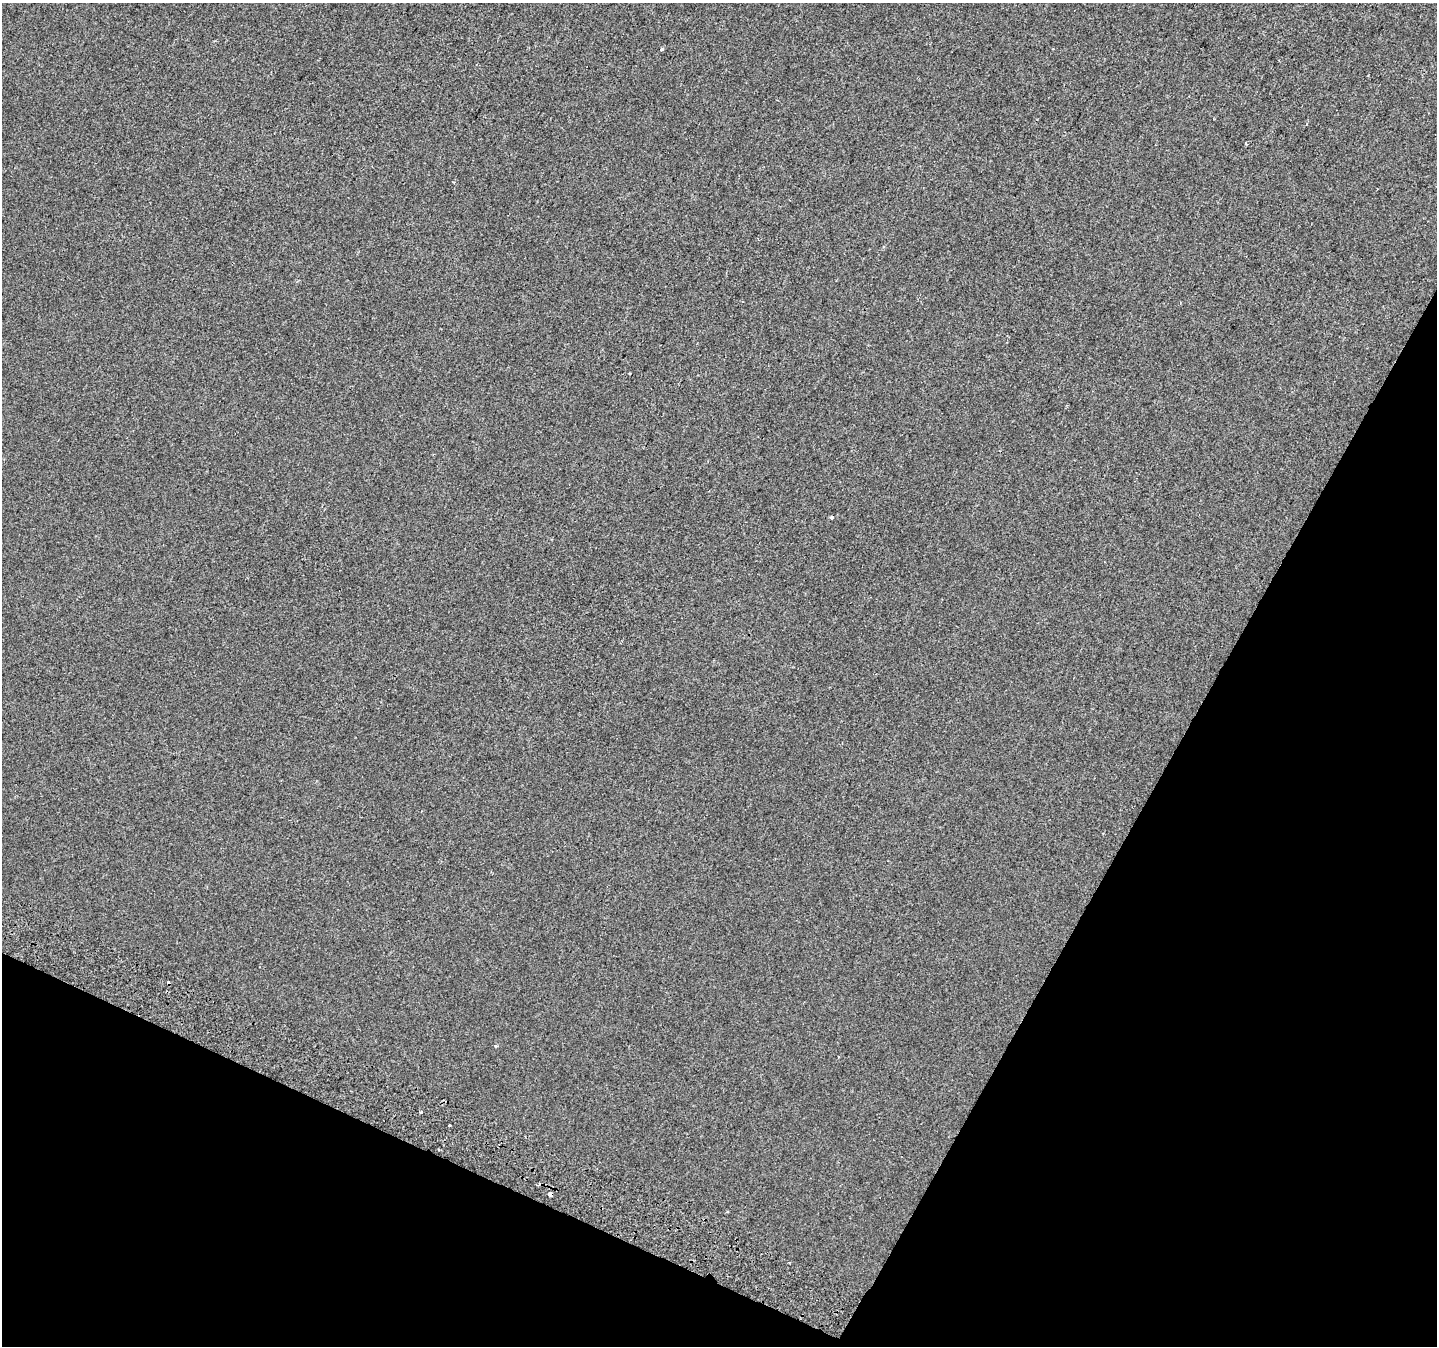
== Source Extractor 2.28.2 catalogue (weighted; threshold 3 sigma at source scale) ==
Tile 15 of 4 x 4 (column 3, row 4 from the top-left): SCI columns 2875-4309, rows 267-1610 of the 5769 x 5892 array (HDU 1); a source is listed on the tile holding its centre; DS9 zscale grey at full resolution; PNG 1439 x 1348 px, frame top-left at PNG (2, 3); no overlay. Shown black and unused: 25% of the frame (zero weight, under 2 of 3 exposures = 2% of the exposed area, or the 3 px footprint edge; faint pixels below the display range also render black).
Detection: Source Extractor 2.28.2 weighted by HDU 2 'WHT'; one run over the whole footprint, this tile lists its part. Background -3.19e-04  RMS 0.0055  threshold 0.0246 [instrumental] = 3 sigma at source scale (4.5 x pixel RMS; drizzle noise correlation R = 1.50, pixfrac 1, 0.0396/0.0396 arcsec/px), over >= 5 px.
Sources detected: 8; all 8 listed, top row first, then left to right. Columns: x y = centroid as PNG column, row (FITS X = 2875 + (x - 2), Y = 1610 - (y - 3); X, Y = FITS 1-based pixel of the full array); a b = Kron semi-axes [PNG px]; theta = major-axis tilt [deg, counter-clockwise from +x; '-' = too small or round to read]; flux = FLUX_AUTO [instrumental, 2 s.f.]
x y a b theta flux
661 49 3 3 - 2.6
1246 143 3 2 - 0.55
831 517 3 3 - 1.7
495 1046 4 3 - 0.76
421 1112 3 3 - 0.56
450 1126 3 3 - 2.2
438 1150 3 2 - 0.77
550 1194 5 4 - 2.9
Overlapping masked pixels (flux is a lower limit): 1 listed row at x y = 550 1194